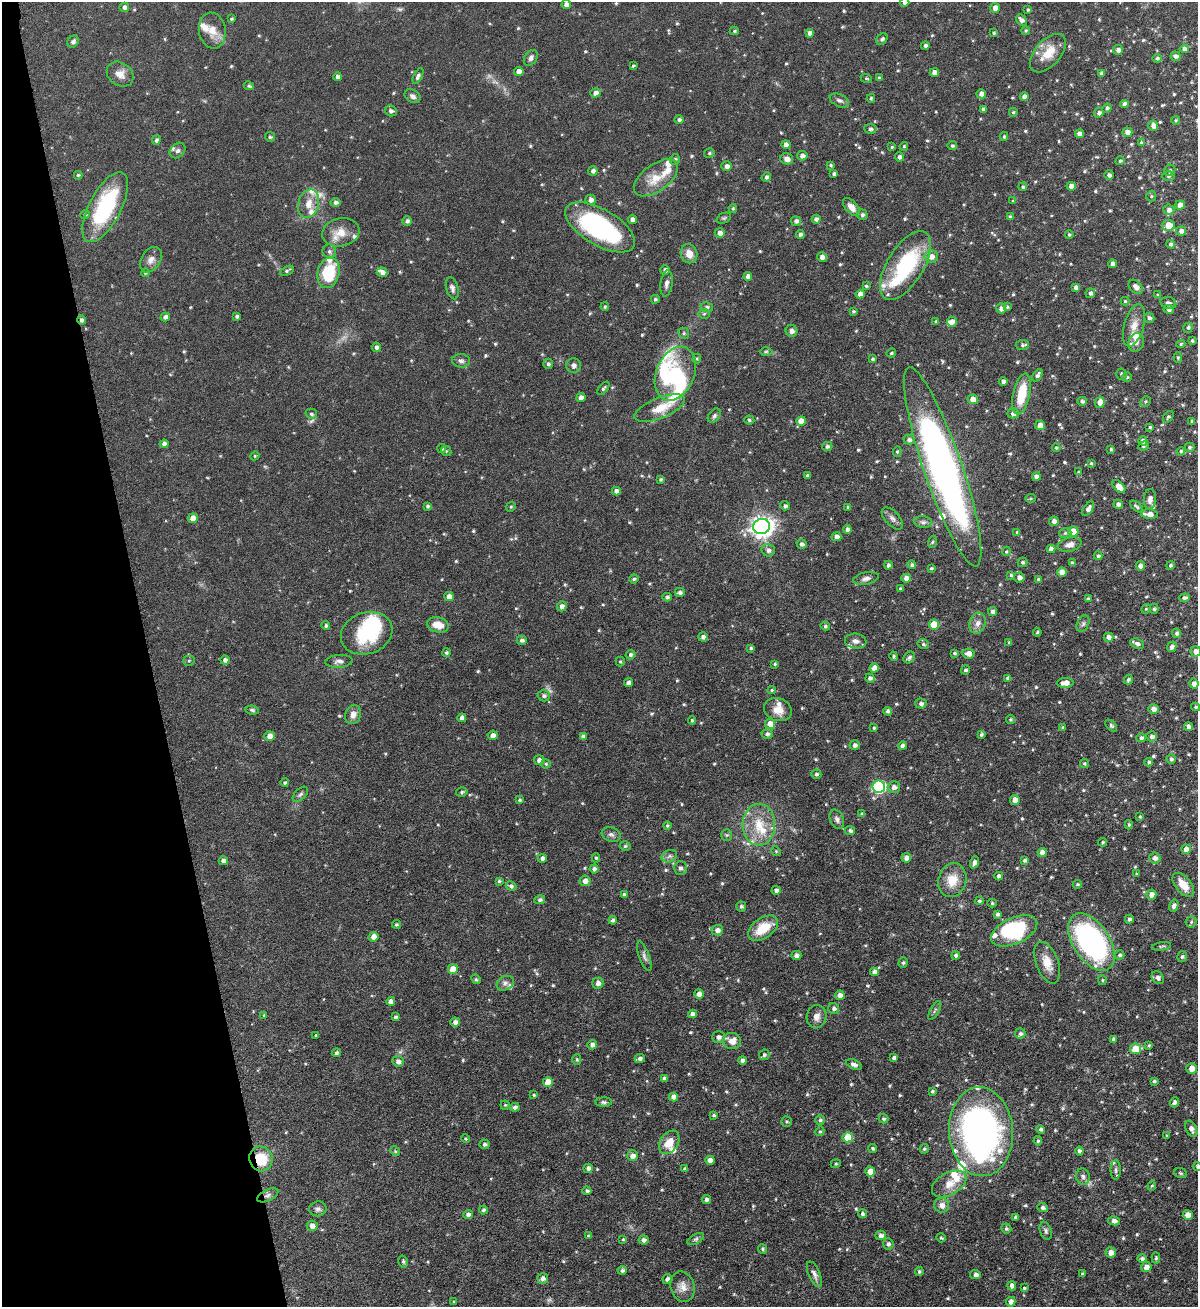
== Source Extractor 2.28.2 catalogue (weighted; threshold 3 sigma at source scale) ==
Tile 5 of 4 x 4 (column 1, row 2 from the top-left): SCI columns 293-1488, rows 2670-3974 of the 5247 x 5337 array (HDU 1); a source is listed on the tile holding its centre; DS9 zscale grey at full resolution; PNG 1200 x 1309 px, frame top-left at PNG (2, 2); each listed source drawn as its Kron ellipse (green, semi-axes under 4 px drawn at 4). Shown black and unused: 12% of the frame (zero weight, under 6 of 12 exposures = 3% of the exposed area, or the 3 px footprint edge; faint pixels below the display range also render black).
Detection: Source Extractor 2.28.2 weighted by HDU 2 'WHT'; one run over the whole footprint, this tile lists its part. Background 0.0729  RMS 0.0051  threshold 0.021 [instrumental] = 3 sigma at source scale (4.09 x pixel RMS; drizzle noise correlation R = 1.36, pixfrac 0.8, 0.05/0.05 arcsec/px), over >= 5 px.
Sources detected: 696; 2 too faint to see at this stretch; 6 inside a brighter object's white glare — neither listed nor drawn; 31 inside a brighter listed object's ellipse — not listed separately; of the other 657, all 500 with FLUX_AUTO >= 0.554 (the completeness limit of this list) listed and drawn (157 fainter detections not listed), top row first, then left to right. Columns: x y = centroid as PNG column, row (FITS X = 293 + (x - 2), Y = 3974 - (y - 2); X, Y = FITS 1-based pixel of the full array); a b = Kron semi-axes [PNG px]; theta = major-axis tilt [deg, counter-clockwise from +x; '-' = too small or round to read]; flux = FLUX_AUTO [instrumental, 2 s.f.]
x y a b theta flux
905 2 4 4 - 1.5
566 5 4 4 - 2.6
124 7 4 4 - 1.3
995 8 5 5 - 3
1028 10 4 4 - 0.67
231 19 3 3 - 0.59
1021 20 6 4 -46 1.7
212 30 18 13 -80 6.1
734 31 4 4 - 0.58
1026 31 4 4 - 0.67
810 33 4 4 - 2
994 33 3 3 - 0.72
882 39 6 5 - 1
73 42 6 5 - 1.1
925 45 4 4 - 1.2
1184 49 4 4 - 1.7
1118 50 5 4 - 1.9
1048 53 23 13 48 9.3
1176 56 5 4 - 1.3
531 58 9 6 55 1.6
1157 58 5 4 - 0.86
633 66 4 3 - 0.57
519 71 5 4 - 2.9
934 73 4 4 - 2.8
120 74 14 11 -38 3.9
1101 74 4 4 - 1.3
418 76 8 4 65 1.4
337 77 4 4 - 1.5
866 78 6 4 -18 0.59
879 78 4 3 - 0.83
249 86 5 4 - 0.78
595 93 5 4 - 2.2
981 94 5 4 - 2.5
413 96 8 6 -32 1.6
1024 96 4 4 - 1.7
871 98 4 3 - 0.77
839 100 10 6 -25 1.4
1124 104 4 4 - 1.7
1107 108 5 4 - 0.94
983 109 4 4 - 1.4
391 111 6 5 - 1.3
1013 112 4 4 - 0.66
1099 113 5 4 - 1.2
679 119 5 4 - 0.89
1176 120 4 4 - 0.63
1153 126 5 5 - 2.5
870 129 6 5 - 1.1
1127 132 5 4 - 2.5
1079 134 4 4 - 2.3
1004 136 4 3 - 0.63
270 137 5 4 - 0.73
156 140 5 4 - 1.2
1141 142 4 4 - 0.69
786 145 4 4 - 2.5
904 146 4 3 - 0.67
952 146 4 4 - 0.81
892 147 4 4 - 0.62
178 150 9 6 44 1.3
709 153 5 4 - 0.72
802 156 5 4 - 1.9
900 157 4 4 - 1.5
675 159 5 5 - 0.84
787 159 6 5 - 2.4
1120 161 5 4 - 0.74
831 165 4 3 - 0.73
726 166 5 5 - 2
1170 170 6 5 - 0.85
593 171 5 4 - 1.5
834 174 4 3 - 1.1
78 175 4 4 - 0.74
1109 175 4 4 - 1.3
1168 176 6 5 - 0.88
766 177 5 4 - 1.2
656 178 25 13 36 8.7
1071 186 4 4 - 3
1023 187 4 4 - 0.9
1151 196 5 5 - 0.59
591 200 5 5 - 2.1
1013 201 4 3 - 0.65
336 202 5 4 - 1.3
309 204 15 10 73 5
1180 205 5 4 - 3
105 207 38 16 63 42
851 207 10 6 -50 3.3
733 208 4 4 - 0.69
1169 210 5 5 - 2
85 215 5 4 - 0.66
862 215 5 5 - 1.2
1010 217 4 4 - 0.88
724 218 8 5 24 0.78
816 219 4 4 - 1.4
633 220 4 4 - 2.2
407 221 5 4 - 1.4
796 221 5 5 - 1.6
1168 225 6 5 - 6.4
600 227 39 18 -30 66
1181 231 5 4 - 2.1
341 232 19 14 11 6.4
720 233 5 4 - 2.4
1069 234 4 4 - 0.61
800 235 4 4 - 1.3
1171 244 4 4 - 1.2
329 251 7 6 - 1.3
689 254 10 8 -71 4.3
822 257 5 5 - 2.2
931 257 7 6 - 2.7
151 260 14 9 56 2.9
1113 264 4 4 - 2.2
905 266 39 18 59 39
665 270 5 4 - 1.7
287 271 7 4 26 0.94
382 272 5 4 - 2.1
145 273 4 4 - 0.69
328 273 16 11 77 20
748 276 4 4 - 2
666 283 13 6 82 1.8
866 286 4 3 - 0.67
1076 287 4 4 - 1.9
1136 287 8 5 -46 2.5
452 288 11 6 -75 1.6
1090 293 5 4 - 1.5
860 294 4 4 - 2.5
1158 295 4 3 - 0.78
655 299 4 4 - 0.82
1125 301 4 4 - 0.58
1168 303 8 6 -15 1.5
605 307 4 4 - 0.63
707 307 6 5 - 0.9
1007 307 4 4 - 0.57
1001 308 5 5 - 2.2
1169 309 5 4 - 1.2
853 311 3 3 - 0.66
704 314 5 5 - 0.74
237 316 4 3 - 0.88
165 317 5 4 - 1.6
1149 318 5 5 - 1.1
81 320 5 4 - 1.2
936 321 3 3 - 0.64
952 322 5 5 - 2.4
1134 325 22 9 74 5.4
1188 328 5 4 - 0.7
791 331 6 6 - 1.9
684 333 6 5 - 0.83
1192 340 3 3 - 0.59
1136 342 9 7 69 2.4
1181 344 4 4 - 0.76
1022 345 6 5 - 0.93
376 347 4 4 - 1.4
766 351 6 4 1 0.57
891 353 5 3 - 0.65
1178 357 5 4 - 0.6
697 359 5 4 - 0.57
873 359 4 3 - 0.82
461 361 9 6 -5 1.4
548 364 5 5 - 0.88
573 365 7 7 - 1.7
675 374 28 19 67 24
1121 374 5 5 - 0.94
1037 375 7 4 53 1.5
1127 377 5 5 - 0.72
1003 382 4 4 - 1.4
603 388 8 3 49 0.84
1021 394 21 8 78 13
581 398 4 4 - 2.5
973 399 5 5 - 4.2
1082 401 5 4 - 1.2
1145 401 6 4 46 0.68
1100 402 5 5 - 2.9
660 408 27 10 22 9.3
1013 413 5 5 - 1.8
311 414 6 5 - 1
714 416 8 5 51 1.1
1168 417 6 4 52 0.75
749 420 5 4 - 0.79
801 421 5 4 - 4.2
1192 421 3 3 - 0.59
1040 425 5 4 - 3.1
1150 427 3 3 - 0.64
909 440 5 5 - 1.4
1143 441 4 4 - 2
164 444 4 4 - 1.9
827 446 5 4 - 1.2
1143 446 5 4 - 0.68
1189 447 5 4 - 0.78
1056 448 4 3 - 0.55
442 449 4 4 - 0.73
1111 449 3 3 - 0.79
446 451 5 4 - 0.65
1181 451 4 4 - 0.74
897 452 5 4 - 0.66
255 456 4 4 - 0.58
1091 463 4 4 - 0.57
943 467 105 19 -71 250
1079 472 4 3 - 0.68
807 476 3 3 - 0.97
1036 477 4 4 - 2
661 479 4 3 - 0.8
1119 487 7 4 -43 3.8
616 491 4 4 - 2
1030 498 5 4 - 0.62
1150 499 10 6 86 2
1118 504 5 4 - 1.6
427 506 4 4 - 0.86
785 506 5 4 - 1.1
511 507 5 4 - 0.58
848 507 4 3 - 0.94
1137 507 8 4 -39 0.89
1088 509 8 4 55 1.8
1149 514 8 4 -4 3.1
193 518 5 4 - 4
892 518 13 7 -48 2
1054 521 5 4 - 2.2
923 522 9 6 -9 1.4
762 527 8 7 - 290
848 529 4 4 - 1.8
1073 531 5 5 - 6.1
1017 532 4 4 - 0.69
1065 533 6 5 - 0.79
836 537 5 4 - 2.3
932 542 6 4 71 0.58
802 544 5 4 - 1.3
1070 545 12 7 13 2.5
1051 549 4 4 - 2.3
768 550 6 6 - 1.7
1006 551 5 4 - 0.66
1098 556 4 4 - 0.92
1023 562 5 4 - 0.79
1072 563 4 4 - 0.83
888 565 4 4 - 1.1
912 565 4 4 - 1
1170 565 4 4 - 0.81
1140 566 4 4 - 1.9
931 568 4 3 - 0.56
1062 572 5 4 - 4.3
1011 575 3 3 - 0.72
1019 577 5 5 - 2.1
866 578 13 6 12 2
906 578 5 4 - 2.7
634 579 4 4 - 0.78
1038 579 4 3 - 0.69
900 588 4 4 - 0.6
680 592 5 4 - 1.3
449 597 5 4 - 3.1
667 597 5 4 - 1.1
1185 598 5 4 - 1.3
1088 599 4 3 - 0.95
562 606 5 4 - 2.1
1146 609 5 4 - 0.56
1154 609 5 4 - 0.76
993 612 4 4 - 1.6
978 623 11 8 73 2.6
934 624 5 5 - 10
1083 624 9 5 64 1.2
438 625 11 7 -13 5.4
326 626 4 4 - 0.87
825 626 4 4 - 0.74
1037 632 4 3 - 0.57
367 633 26 21 19 26
1177 633 4 4 - 1.2
703 637 4 4 - 1.4
1108 637 5 4 - 1.9
522 640 5 4 - 1.2
856 641 11 7 -7 2.1
1009 642 4 4 - 0.6
923 644 6 4 -15 0.88
1137 644 7 5 -25 1.5
1172 647 5 4 - 1.6
751 648 4 3 - 0.79
1196 651 5 5 - 2.1
446 653 4 4 - 0.88
954 653 4 3 - 0.7
968 653 6 5 - 3
630 655 5 4 - 1.1
894 656 5 4 - 0.69
909 657 6 5 - 1.2
225 660 4 4 - 1.6
189 661 5 5 - 0.69
339 661 14 6 5 2
620 661 5 4 - 0.6
775 664 3 3 - 0.62
874 668 4 4 - 3.6
965 670 5 4 - 1.1
870 678 4 4 - 1.3
1008 678 4 4 - 1.4
1128 679 5 4 - 0.96
629 683 4 4 - 2
1065 683 8 5 2 3.3
1194 684 5 4 - 2
772 690 4 4 - 0.58
544 696 6 6 - 1.1
921 704 5 5 - 1.3
1196 707 5 4 - 0.74
1153 709 5 4 - 2.2
252 710 7 4 -8 0.8
778 710 14 11 -19 5
888 711 4 4 - 1.1
353 715 10 7 69 2.8
462 718 4 4 - 2.1
692 720 4 4 - 0.82
1010 720 4 4 - 0.76
770 724 5 5 - 4.2
1111 726 7 4 -45 0.72
1063 727 4 3 - 0.57
1189 727 4 4 - 1.6
874 728 4 3 - 0.72
767 734 5 5 - 1.3
981 734 4 4 - 0.89
493 735 5 4 - 2.2
269 736 5 5 - 3
1152 736 5 5 - 1.4
583 737 4 4 - 1.7
1141 738 5 4 - 1
855 745 5 4 - 1.8
902 746 4 4 - 1.5
1171 759 5 5 - 1
539 760 5 4 - 1.7
1149 762 4 4 - 0.9
1084 763 4 4 - 0.71
546 764 4 4 - 0.62
816 774 5 5 - 0.97
285 783 4 4 - 0.89
879 786 6 6 - 56
894 787 6 5 - 2
462 792 6 4 17 0.84
300 794 9 5 44 1.1
520 800 4 3 - 0.65
1015 800 5 5 - 3
862 814 4 4 - 0.98
1140 817 4 4 - 0.67
837 819 10 7 -67 1.7
667 825 4 4 - 0.68
759 825 21 16 89 12
1129 825 4 4 - 0.73
850 830 5 4 - 1.1
611 834 10 7 -20 1.5
727 835 5 5 - 0.75
1102 842 4 4 - 0.59
625 846 5 4 - 0.77
1186 849 5 4 - 2.8
776 851 5 4 - 0.59
1042 852 4 4 - 3
669 856 8 6 21 1.4
542 858 4 4 - 1.7
596 858 4 3 - 0.75
906 858 5 5 - 2.3
1155 858 5 5 - 1.8
1025 860 4 4 - 0.99
223 861 4 4 - 1.9
974 862 6 4 70 1.4
680 868 7 6 - 1.1
594 869 4 4 - 1.4
1137 874 4 3 - 0.58
999 876 4 4 - 1.6
952 880 17 14 73 8
499 881 4 3 - 0.73
585 881 5 5 - 2.8
1077 884 5 3 - 0.56
1183 885 14 8 -51 5.9
511 886 5 4 - 1.1
776 890 5 4 - 1.4
624 894 4 4 - 0.76
1151 895 5 5 - 2.5
540 900 5 4 - 1.2
979 901 4 4 - 0.88
992 903 4 4 - 0.71
741 906 5 5 - 1.1
1174 906 6 4 76 1.6
997 914 3 3 - 0.97
1129 919 4 4 - 1.2
613 920 4 4 - 1.4
1191 922 6 5 - 0.88
396 924 4 4 - 0.66
763 928 17 10 35 11
717 930 6 5 - 2.2
1014 931 24 13 24 29
374 937 5 5 - 3.1
1091 942 32 18 -57 96
1162 946 10 3 9 0.61
796 955 5 4 - 1.7
956 955 4 4 - 1.4
1120 955 5 4 - 0.94
644 956 15 5 -70 1.6
1182 957 5 5 - 0.92
903 962 5 4 - 0.78
1047 963 22 11 -70 6.7
453 969 5 5 - 6.5
874 972 4 4 - 2.3
1158 978 7 5 -51 1.5
476 979 5 4 - 0.67
1102 980 5 4 - 0.61
505 983 9 7 30 1.6
598 983 5 5 - 2
699 994 5 4 - 2.2
840 995 5 4 - 2.4
391 1001 4 4 - 2.1
834 1008 5 5 - 1.4
935 1010 10 3 61 0.92
693 1014 4 4 - 1.9
264 1015 3 3 - 0.57
395 1017 4 4 - 0.9
816 1017 11 10 - 2.8
455 1022 5 4 - 2
1020 1033 5 5 - 1.2
316 1035 4 3 - 0.6
718 1037 6 5 - 1.8
1113 1039 4 4 - 0.94
732 1041 9 8 - 4.6
592 1045 5 4 - 2
1149 1045 4 3 - 0.65
1136 1049 5 5 - 9.6
336 1053 4 4 - 0.93
764 1055 5 5 - 0.99
640 1058 5 4 - 1.3
894 1058 4 4 - 1.4
577 1059 5 4 - 0.7
742 1060 4 4 - 1.5
398 1061 6 5 - 1.8
854 1064 8 4 -22 1.8
1192 1068 5 5 - 3.8
664 1078 4 4 - 1.1
1154 1081 4 3 - 0.72
548 1082 5 5 - 8.5
932 1091 4 3 - 0.73
534 1095 4 3 - 0.57
673 1097 5 4 - 2.4
603 1102 8 4 -1 0.94
1174 1102 5 4 - 1.2
505 1105 4 4 - 0.61
515 1107 5 4 - 1.3
714 1115 4 3 - 0.85
884 1119 5 4 - 0.83
820 1120 5 5 - 0.87
787 1122 5 5 - 0.65
1041 1129 4 4 - 1.1
1191 1129 8 5 -64 2
820 1131 5 4 - 0.75
981 1132 44 32 -86 170
1167 1136 3 3 - 0.59
848 1137 5 5 - 9.9
465 1139 4 4 - 0.61
1038 1141 5 4 - 0.75
669 1142 13 9 56 6.6
484 1144 5 5 - 0.91
873 1148 4 4 - 0.83
924 1149 5 4 - 0.81
395 1151 5 4 - 0.57
1079 1151 4 4 - 1.4
632 1156 5 5 - 2.5
261 1159 12 11 - 12
710 1160 4 4 - 2.6
836 1164 5 4 - 0.6
1197 1167 5 4 - 0.69
588 1168 5 4 - 1.3
685 1169 4 3 - 1.1
1116 1170 10 5 -90 1.4
870 1172 5 5 - 5.3
1181 1173 6 5 - 0.62
1083 1176 8 7 - 1.5
949 1184 19 11 30 6.1
1152 1186 5 4 - 0.56
587 1191 4 4 - 1
268 1195 11 5 25 1.6
706 1199 4 4 - 1.9
942 1205 8 7 - 2.5
1043 1208 5 4 - 1.3
318 1209 8 7 - 1.5
484 1210 4 4 - 1.1
862 1214 4 4 - 1.1
468 1215 5 4 - 1.8
1188 1215 5 4 - 4.5
1015 1217 3 3 - 0.73
1114 1221 6 4 -13 2.1
312 1226 5 5 - 2.5
1006 1228 5 4 - 0.82
1046 1231 9 5 -69 1.1
881 1235 5 4 - 1.7
588 1236 4 3 - 0.61
941 1238 5 4 - 0.56
623 1239 4 4 - 0.58
696 1239 9 5 27 0.89
644 1240 5 4 - 1.7
888 1244 5 5 - 1.3
763 1249 5 4 - 0.73
1111 1252 5 5 - 2.9
1142 1258 5 4 - 1.2
1156 1258 5 4 - 0.82
403 1261 6 5 - 0.9
1146 1267 5 5 - 2.7
622 1270 4 4 - 1.2
919 1271 5 4 - 0.71
814 1274 14 5 -67 2
1082 1274 3 3 - 0.76
975 1275 5 4 - 1.7
543 1279 5 5 - 1.7
667 1279 5 4 - 1.4
1012 1286 4 4 - 2.2
683 1287 15 12 -76 4
1024 1288 4 3 - 0.71
454 1302 4 3 - 0.59
1011 1302 5 4 - 2.3
Overlapping masked pixels (flux is a lower limit): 3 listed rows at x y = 81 320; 261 1159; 268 1195
Isophote crosses this tile's border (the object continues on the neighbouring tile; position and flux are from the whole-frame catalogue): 3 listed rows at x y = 905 2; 1196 651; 1197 1167